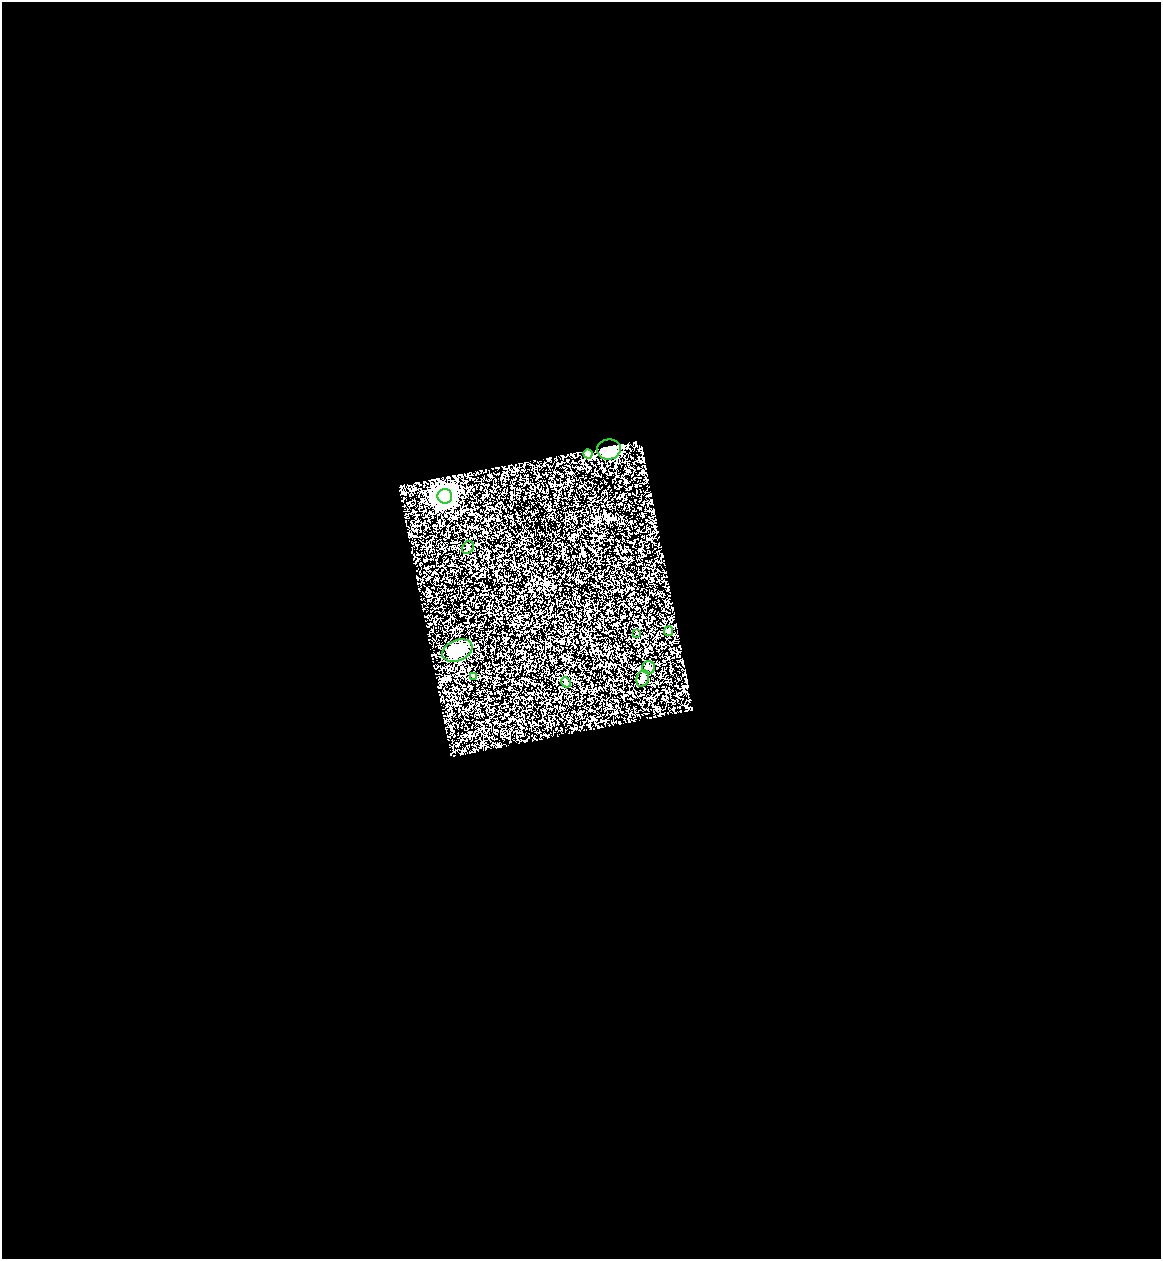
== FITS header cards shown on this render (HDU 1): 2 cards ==
NAXIS1  =                 1159
NAXIS2  =                 1257

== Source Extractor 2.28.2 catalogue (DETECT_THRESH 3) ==
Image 1159 x 1257 px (HDU 1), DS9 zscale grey, 1 PNG px = 1 image px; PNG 1163 x 1261 px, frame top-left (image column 1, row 1257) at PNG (2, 2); each listed source drawn as its Kron ellipse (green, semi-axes under 4 px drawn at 4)
Background 1.1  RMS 0.1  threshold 0.313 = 3 sigma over >= 5 px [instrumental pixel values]
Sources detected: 11; all 11 listed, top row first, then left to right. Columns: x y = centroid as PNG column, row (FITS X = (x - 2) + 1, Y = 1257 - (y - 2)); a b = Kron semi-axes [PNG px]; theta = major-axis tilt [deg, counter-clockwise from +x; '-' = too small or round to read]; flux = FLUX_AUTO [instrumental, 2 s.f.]
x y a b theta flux
609 449 12 10 7 270
588 454 4 4 - 240
445 496 7 7 - 6000
468 547 7 5 55 10
668 631 5 4 - 18
636 633 3 2 - 5.5
457 650 16 10 22 180
649 668 6 6 - 17
473 676 4 3 - 10
643 678 9 6 74 22
566 682 5 4 - 11